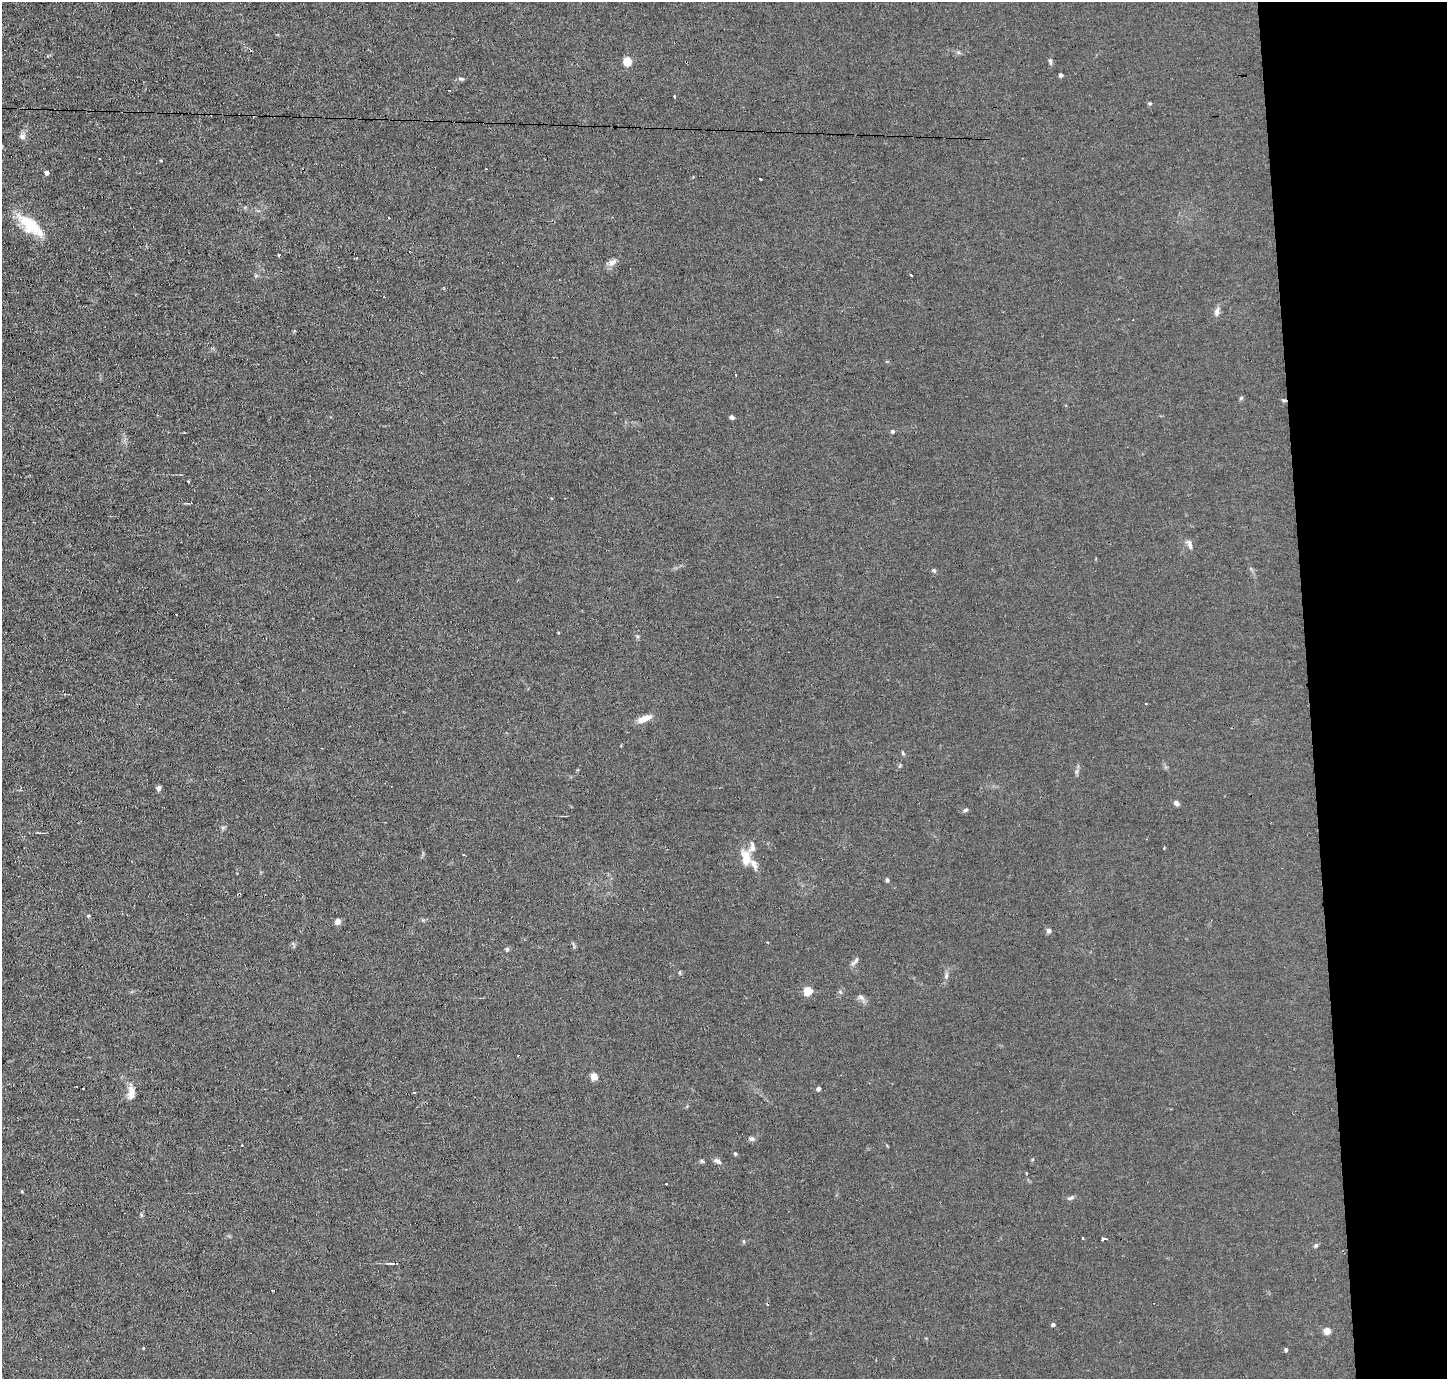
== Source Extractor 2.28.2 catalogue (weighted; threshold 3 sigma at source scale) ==
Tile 6 of 3 x 3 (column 3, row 2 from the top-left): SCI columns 2890-4334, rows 1462-2838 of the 4334 x 4301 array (HDU 1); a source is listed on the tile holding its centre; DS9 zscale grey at full resolution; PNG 1449 x 1381 px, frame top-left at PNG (2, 2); no overlay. Shown black and unused: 10% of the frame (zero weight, under 2 of 3 exposures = <1% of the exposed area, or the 3 px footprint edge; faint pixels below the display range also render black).
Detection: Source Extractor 2.28.2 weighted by HDU 2 'WHT'; one run over the whole footprint, this tile lists its part. Background 0.0437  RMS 0.0066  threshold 0.0296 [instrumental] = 3 sigma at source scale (4.5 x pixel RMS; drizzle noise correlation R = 1.50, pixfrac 1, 0.05/0.05 arcsec/px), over >= 5 px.
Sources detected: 67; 10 cosmic-ray / hot-pixel residue — not listed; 3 inside a brighter listed object's ellipse — not listed separately; the other 54 listed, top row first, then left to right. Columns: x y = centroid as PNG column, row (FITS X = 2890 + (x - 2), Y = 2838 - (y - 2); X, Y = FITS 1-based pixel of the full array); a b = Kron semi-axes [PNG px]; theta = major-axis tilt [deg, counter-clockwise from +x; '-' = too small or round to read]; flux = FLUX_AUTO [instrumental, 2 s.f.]
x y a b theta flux
958 52 6 4 -18 1.1
627 61 5 5 - 23
1050 61 8 5 -78 1.3
1061 75 4 4 - 1.6
461 79 7 5 -9 1.2
674 96 3 3 - 1.2
1150 103 5 3 - 0.71
22 136 8 7 - 2.2
46 173 4 4 - 2.2
760 179 3 3 - 2.3
30 225 34 15 -40 22
279 255 3 2 - 1.4
612 263 11 7 39 3.2
911 275 3 2 - 1.1
1217 311 12 6 71 2.5
732 417 5 4 - 1.6
892 431 4 4 - 1.3
188 482 4 2 - 0.66
1189 544 14 5 -68 2.2
934 571 5 5 - 0.92
558 632 3 3 - 0.55
1146 704 3 2 - 0.61
643 719 14 8 35 5.5
159 788 4 4 - 3.1
1176 803 7 5 -49 1.8
965 810 6 4 19 1.2
746 858 19 10 -77 9.6
887 880 5 4 - 1.1
239 894 4 2 - 0.71
337 922 8 6 49 2.4
1049 930 5 5 - 2
507 949 6 5 - 1.1
855 961 16 3 50 1.7
946 976 8 5 79 1.8
808 990 5 5 - 22
861 997 11 5 -32 2.1
594 1076 5 4 - 10
818 1089 4 4 - 2.3
131 1092 16 8 82 6
414 1092 3 2 - 0.75
752 1139 8 5 -17 1.4
735 1154 4 4 - 0.92
718 1161 10 6 -24 2.1
1070 1198 10 4 26 1.3
141 1215 5 5 - 0.82
1083 1238 3 3 - 1.3
1104 1239 4 3 - 6.3
1316 1246 6 5 - 1
392 1263 8 4 -9 0.98
272 1290 3 2 - 1.1
1053 1324 4 4 - 1.4
1327 1331 5 4 - 9
143 1348 3 2 - 0.82
1286 1350 4 4 - 1.2
Overlapping masked pixels (flux is a lower limit): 1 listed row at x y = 239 894